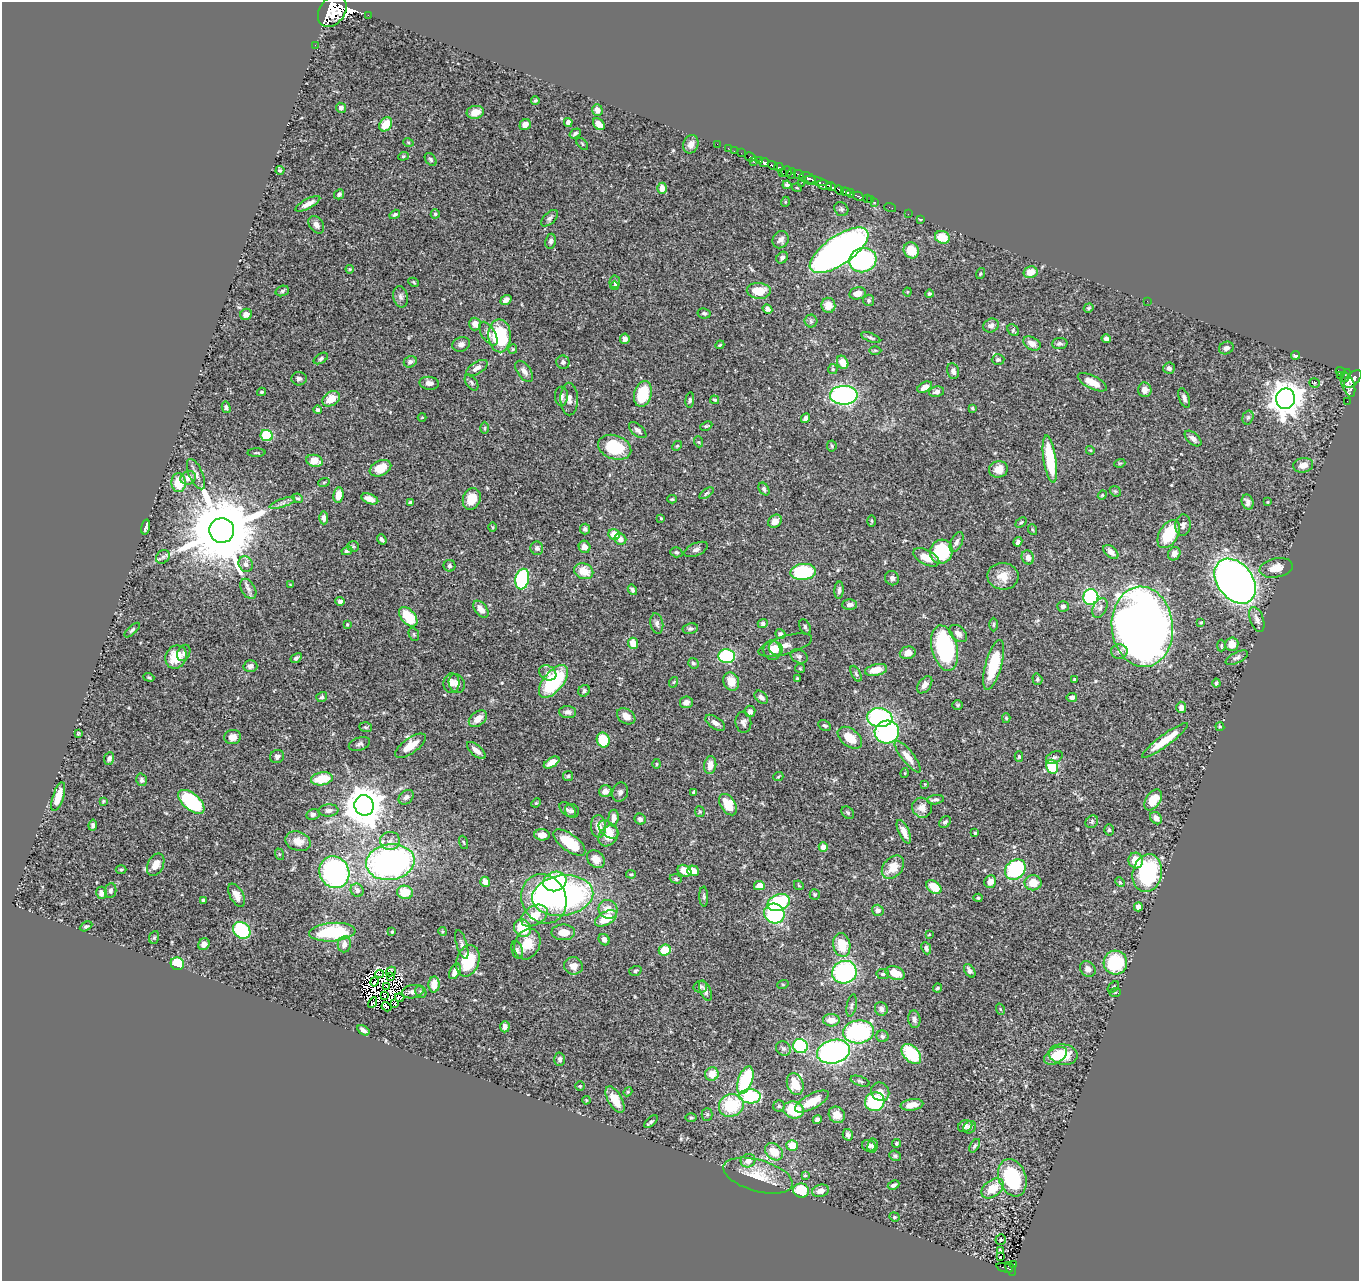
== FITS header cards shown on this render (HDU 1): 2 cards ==
NAXIS1  =                 1357
NAXIS2  =                 1279

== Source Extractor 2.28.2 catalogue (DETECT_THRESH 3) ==
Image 1357 x 1279 px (HDU 1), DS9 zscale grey, 1 PNG px = 1 image px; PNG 1361 x 1283 px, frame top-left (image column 1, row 1279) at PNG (2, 2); each listed source drawn as its Kron ellipse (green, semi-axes under 4 px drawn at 4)
Background 0.47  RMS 0.02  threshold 0.0598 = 3 sigma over >= 5 px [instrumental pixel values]
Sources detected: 535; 11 with non-positive FLUX_AUTO (blend fragments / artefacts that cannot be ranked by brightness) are neither listed nor drawn; of the other 524, the 500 brightest by FLUX_AUTO listed and drawn (24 fainter detections omitted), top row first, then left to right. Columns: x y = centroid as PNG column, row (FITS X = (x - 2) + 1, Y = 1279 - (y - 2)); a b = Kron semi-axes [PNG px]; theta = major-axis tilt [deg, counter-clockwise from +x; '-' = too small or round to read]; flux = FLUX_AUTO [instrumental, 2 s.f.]
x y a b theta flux
332 11 17 12 55 5400
368 15 2 2 - 20
315 45 2 2 - 4.4
535 101 4 3 - 1.8
341 108 5 5 - 4.8
597 110 6 5 - 8.3
475 112 8 6 10 17
568 122 4 4 - 6.5
386 124 7 5 55 21
599 124 7 5 -46 11
525 125 6 5 - 7.9
575 133 6 4 33 3.1
408 142 5 3 - 1.3
582 144 7 3 -45 1.3
691 144 9 7 68 8
717 144 2 2 - 5.7
728 148 2 2 - 6.2
734 151 2 2 - 7.9
741 153 2 2 - 8.8
403 156 5 4 - 1.7
750 157 5 3 - 19
431 159 7 5 -52 2.6
760 161 4 3 - 130
754 162 3 2 - 6.3
764 163 5 4 - 360
773 166 5 4 - 230
779 167 4 4 - 110
280 170 4 3 - 1.7
786 172 6 5 - 50
782 173 4 3 - 40
791 173 5 4 - 130
799 175 5 3 - 200
808 178 8 5 -24 310
816 181 11 3 -14 170
801 183 2 2 - 45
787 185 4 3 - 2.9
825 185 7 4 -11 600
831 187 5 3 - 210
662 188 5 5 - 10
797 188 5 3 - 1.2
839 190 5 3 - 230
846 192 5 3 - 200
850 193 4 3 - 120
339 194 5 4 - 3.1
858 196 6 3 -30 120
867 199 2 2 - 27
870 200 3 2 - 2.8
785 202 5 3 - 1.2
875 202 2 2 - 8.6
308 204 14 5 29 9.9
890 207 6 2 -18 6.8
841 209 7 6 - 3
395 214 6 4 32 2.2
435 214 4 4 - 1.7
908 214 2 2 - 3.3
549 218 10 5 44 3.9
920 219 4 2 - 1.2
316 225 9 7 -53 6.6
942 237 7 6 - 25
781 240 9 8 - 6.2
551 241 7 5 82 3.9
839 250 34 14 35 780
911 250 8 7 - 27
782 258 6 5 - 3.4
863 260 14 12 16 220
350 269 4 4 - 1.2
1030 272 7 6 - 16
980 273 6 3 71 1.6
414 282 5 4 - 1.6
615 282 6 5 - 3.9
615 286 4 2 - 2.1
282 291 7 5 19 2.5
759 291 12 8 -4 26
907 292 4 4 - 1.3
857 293 8 6 11 9.9
929 294 4 4 - 2.3
400 297 11 7 -78 5.2
506 300 6 4 38 4.3
869 300 5 5 - 2.5
1147 301 2 2 - 2.3
828 305 8 7 - 15
1089 308 5 4 - 1.8
767 309 5 4 - 4.4
704 313 6 5 - 2.8
246 314 6 5 - 8.1
811 321 6 6 - 2.9
475 324 6 6 - 9
991 325 8 7 - 4.2
1013 330 7 5 -46 2.1
488 334 13 7 -58 7.2
500 336 16 11 -87 90
871 338 10 4 -22 2.7
625 339 5 4 - 4.7
1106 339 4 4 - 5.3
1032 343 9 6 -28 9.1
461 344 9 7 18 5.6
1060 344 8 5 3 3.5
720 345 4 3 - 1.4
1226 348 7 6 - 4.3
513 349 5 4 - 1.5
875 350 6 4 1 1.3
1295 355 4 3 - 4.3
321 358 8 4 33 2.9
998 360 6 5 - 3.5
410 362 6 5 - 4.4
563 362 7 6 - 4.4
843 362 7 5 -63 14
477 368 12 6 32 7.5
1169 368 6 5 - 5
833 369 5 5 - 1.7
524 371 12 6 -53 7
953 371 8 6 -76 4.8
1340 371 5 3 - 83
1346 375 6 4 67 57
1340 376 2 2 - 4.2
299 379 7 6 - 3.1
1353 379 11 6 46 370
471 382 9 5 -55 2.9
1092 382 16 6 -26 19
429 383 10 6 -4 6.1
1314 383 5 4 - 1.8
1348 384 13 6 -69 310
925 387 8 4 29 10
1145 390 7 6 - 7.8
261 392 4 3 - 1.9
937 392 7 5 12 5.6
643 394 13 8 75 59
844 395 14 9 1 320
561 396 9 6 89 4.5
1184 398 10 5 -70 4.4
331 399 9 7 32 18
569 399 16 9 -89 9.2
1285 399 10 9 - 2400
690 400 8 4 84 2.1
715 400 4 3 - 1.8
1347 401 2 2 - 5.6
226 407 6 4 -77 2.7
972 408 3 3 - 1.3
318 410 4 4 - 2.7
422 417 4 4 - 1.3
1248 417 7 5 73 2.7
805 418 5 3 - 3.4
706 426 6 3 25 1.5
485 428 6 4 89 1.7
638 430 10 5 -41 4.8
267 435 6 5 - 57
1193 439 10 5 -42 5.3
699 442 5 3 - 1.4
677 446 5 4 - 1.5
832 446 5 5 - 1.9
615 447 17 12 -19 57
1090 450 4 3 - 1.2
256 453 9 3 0 1.8
1050 459 24 6 -81 63
315 461 8 6 -15 21
1120 463 5 3 - 1.3
1303 465 10 7 9 11
380 468 11 7 25 26
998 469 9 8 - 14
196 474 16 7 -66 8.2
188 478 8 6 25 11
324 482 6 3 20 1.4
179 483 9 7 -86 35
764 489 7 5 -55 3.4
1115 491 6 4 -43 1.9
706 493 8 4 35 2.3
338 495 8 5 82 12
1102 495 5 4 - 1.4
297 498 6 4 -28 2.1
370 499 9 5 -20 11
472 499 11 8 69 26
672 499 4 3 - 1.8
410 502 4 3 - 2
1248 502 8 5 -72 5.8
1268 502 4 3 - 1.2
282 503 13 4 20 5.1
324 518 6 4 -87 4
661 518 4 3 - 1.2
775 521 7 6 - 9.3
872 521 5 3 - 1.5
1021 522 6 4 40 1.9
1183 525 11 7 87 5
146 527 7 3 76 4.9
492 527 5 3 - 1.2
585 529 5 5 - 3.4
1033 530 5 3 - 1.4
222 531 12 12 - 18000
614 534 6 5 - 20
1169 534 15 9 59 54
382 539 5 3 - 3
620 539 6 5 - 8.4
957 542 11 5 65 4.9
1018 542 5 4 - 3.3
353 546 6 5 - 1.8
584 547 6 5 - 9.4
537 548 7 6 - 3.6
696 549 12 6 24 4.6
347 551 6 4 28 3.2
676 552 6 5 - 2.7
941 552 12 11 - 83
1111 552 9 5 -42 6.8
1174 554 7 6 - 7.6
163 557 7 6 - 3.9
926 557 14 7 -28 17
1028 557 7 6 - 6.7
246 564 8 7 - 6.5
450 566 6 6 - 2.7
1276 568 17 9 11 15
584 571 10 7 -21 21
803 572 13 8 5 100
1003 576 15 13 -3 20
892 578 7 6 - 3.9
522 579 10 7 78 140
1235 581 25 17 -52 910
290 585 3 3 - 1.1
248 589 11 6 -60 5.9
632 590 5 4 - 2.9
839 590 9 4 86 3.9
1091 597 8 7 - 130
340 601 5 4 - 4.8
850 605 7 5 1 4.5
1063 606 6 5 - 4.4
1100 608 10 6 65 6.1
481 609 10 6 -52 9.6
408 617 11 7 -50 53
1257 619 13 6 -70 7.1
657 623 10 6 -79 4.6
1201 623 4 3 - 1.5
763 624 5 4 - 4
993 624 7 3 90 1.6
347 625 3 2 - 1.2
805 627 8 5 -62 3.4
1142 627 40 30 -85 1500
690 629 8 5 10 3.2
132 630 10 4 43 2.7
958 633 10 7 -43 7.1
414 634 7 5 -68 2.4
780 634 5 5 - 3.3
633 643 5 5 - 16
1232 644 7 6 - 16
785 645 28 9 16 12
1221 646 6 4 -90 1.8
776 648 7 6 - 7.3
945 648 23 13 -76 150
772 650 10 8 -81 12
1119 651 8 7 - 5.6
184 653 8 6 65 3.9
908 653 8 6 15 9
727 656 8 7 - 120
799 656 9 6 -27 4.1
176 657 12 10 61 31
296 658 6 3 29 3.7
1237 658 12 5 26 3.9
693 663 5 5 - 2.8
994 665 26 8 74 59
250 666 7 6 - 4.6
800 668 5 4 - 1.5
876 670 11 5 12 18
548 673 9 7 -30 5.6
856 674 8 4 -63 2.5
149 677 6 4 -20 1.8
797 679 4 3 - 1.5
1037 679 6 5 - 2.5
1075 679 4 2 - 1.8
554 681 19 10 51 110
674 682 5 3 - 1.2
731 682 9 7 -71 18
451 683 10 8 86 7.6
457 683 10 8 -65 6.7
1216 683 4 3 - 2.3
925 685 9 6 53 6.9
584 691 6 5 - 2.7
322 697 6 5 - 2.4
761 697 8 5 -43 5.1
1072 697 5 4 - 4.7
686 702 6 6 - 7.8
958 705 5 4 - 1.7
1181 707 6 5 - 6.9
750 711 5 5 - 4.1
568 712 8 6 -4 4.6
626 716 10 7 -33 12
880 718 13 9 -6 180
1006 718 5 4 - 1.8
478 719 10 6 38 14
743 722 10 8 -84 5.3
715 723 11 6 -34 7.1
825 726 7 5 -29 2.6
366 727 6 4 -19 2.1
1220 727 4 3 - 1.5
887 732 12 11 - 210
78 733 3 3 - 1.2
233 737 8 7 - 10
850 738 14 8 -39 24
603 740 7 6 - 46
1165 740 28 5 36 35
359 744 11 6 18 4.7
411 746 18 7 35 21
476 750 11 5 -41 9.1
277 756 7 6 - 4
1019 756 5 4 - 1.7
908 757 19 6 -51 13
1054 757 9 5 28 3.6
109 758 6 5 - 4.5
552 763 8 4 32 13
656 764 5 3 - 1.3
710 765 9 6 82 12
1052 767 7 5 -67 67
905 773 5 3 - 1.1
568 776 5 5 - 1.9
778 777 5 3 - 1.3
322 779 11 6 8 37
141 780 6 5 - 3.1
925 784 4 4 - 1.1
605 791 6 6 - 6.7
620 792 10 7 70 5.1
694 792 3 3 - 1.6
58 797 15 5 72 23
406 797 8 6 43 5.1
936 800 8 4 8 4.1
1153 800 12 7 54 26
103 801 3 3 - 1.3
191 802 15 8 -40 120
536 803 5 4 - 1.6
364 805 10 9 - 3800
728 805 12 7 -57 30
922 808 10 9 - 10
328 810 10 6 3 5.2
568 810 9 6 -37 3.9
572 811 7 6 - 2.4
700 812 5 4 - 1.6
848 813 7 5 -44 2.4
313 814 6 5 - 3.9
613 818 8 5 84 8.4
1156 818 7 5 -46 8.1
640 819 6 5 - 5.2
945 822 7 5 41 3.3
1092 822 7 5 49 2.6
93 825 5 4 - 3.7
598 826 11 7 -87 11
608 829 11 7 -40 10
1109 830 5 5 - 2.1
904 832 13 5 -66 9.6
975 833 3 3 - 2.2
542 835 8 5 -3 13
608 836 11 9 50 17
298 841 13 9 -17 15
390 841 10 9 - 7.6
464 842 7 3 -71 1.4
569 843 19 8 -36 42
823 847 4 4 - 10
279 854 6 4 -72 1.6
596 859 10 8 -41 12
1136 861 8 7 - 24
390 862 24 18 8 400
156 865 12 7 63 14
893 867 13 9 49 21
121 869 5 3 - 1.7
1015 869 11 9 44 110
684 871 7 5 -28 18
693 871 6 5 - 19
334 872 16 14 -63 240
1147 873 19 14 78 130
631 874 5 4 - 1.8
676 879 6 4 -18 2.2
555 881 12 9 18 87
485 882 5 5 - 11
990 882 6 6 - 11
1120 882 5 4 - 1.7
1033 883 8 7 - 20
799 885 5 3 - 1.3
759 886 5 4 - 17
934 887 8 5 -36 27
357 890 7 6 - 6.1
110 891 7 5 83 3.5
405 892 8 7 - 26
101 893 6 5 - 7.4
815 894 5 5 - 1.9
237 895 12 6 -63 10
563 895 31 20 8 350
704 897 10 4 -88 2.4
978 898 4 4 - 2.1
544 899 25 22 -63 130
203 900 4 3 - 4.4
779 903 12 8 22 120
1138 907 4 4 - 6
608 909 10 9 - 15
878 910 6 5 - 4.7
774 914 10 9 - 110
534 916 14 9 31 22
606 918 12 6 29 30
86 926 6 4 28 1.9
522 928 9 8 - 43
242 930 9 7 -40 110
442 931 4 3 - 1.4
332 932 23 9 4 89
392 932 3 2 - 1.5
563 932 12 7 0 15
929 935 3 2 - 1.1
154 937 6 5 - 1.9
604 940 6 5 - 6.1
204 944 6 5 - 6
344 944 8 6 82 8.3
462 944 15 5 -74 5.4
527 944 16 12 64 25
842 945 12 8 -78 32
926 948 6 4 -67 3.8
517 950 9 5 -74 3.3
665 950 6 5 - 43
468 961 16 11 72 57
1115 963 12 12 - 73
177 964 7 6 - 46
573 966 9 8 - 12
1088 969 8 7 - 7.8
455 971 8 5 61 11
635 971 6 4 18 2.2
970 971 7 5 -55 5.1
391 972 5 3 - 1.4
844 972 12 11 - 180
895 973 10 6 -21 20
380 974 4 2 - 1.2
883 974 6 5 - 2.5
390 977 4 2 - 1.4
374 982 5 2 - 1.8
783 984 6 3 18 1.4
434 985 8 5 87 15
387 986 4 3 - 1.5
700 987 7 6 - 3
1113 987 6 4 43 2.1
937 988 5 3 - 1.7
705 991 11 5 -67 5.2
413 992 11 6 9 6.4
421 992 6 5 - 2.3
1115 993 5 4 - 1.7
385 995 4 3 - 1.3
400 997 5 3 - 4
373 1003 5 2 - 1.7
395 1004 3 2 - 1.2
852 1006 11 5 79 3.1
386 1007 5 3 - 1.7
881 1009 7 6 - 5
1000 1009 6 3 -71 1.2
914 1019 9 6 -83 4.6
831 1020 8 6 -3 14
505 1027 5 4 - 4.1
363 1030 7 4 -34 4.6
858 1032 15 11 6 150
882 1036 6 6 - 3.3
800 1046 7 7 - 81
783 1048 8 7 - 3.6
833 1052 17 11 14 290
911 1054 12 7 -47 68
1063 1054 14 10 -10 37
1056 1056 12 7 30 21
560 1059 7 5 88 3.7
712 1074 7 6 - 16
745 1080 14 7 69 85
860 1081 10 4 -18 2.6
795 1084 11 8 -70 30
580 1086 5 5 - 1.8
628 1092 4 4 - 1.6
880 1092 10 8 -51 9.1
750 1096 11 7 -2 83
586 1100 4 3 - 1.2
615 1100 14 7 -60 20
812 1101 19 7 28 22
875 1102 10 9 - 82
731 1105 13 11 25 65
912 1105 11 5 8 14
779 1106 5 5 - 2.4
794 1110 10 8 -15 55
707 1114 6 5 - 2.5
837 1115 9 7 -44 14
691 1118 6 3 0 1.5
817 1120 5 4 - 5.4
651 1122 8 4 42 2.8
965 1126 7 5 26 3.9
970 1127 7 5 41 3.7
848 1135 6 5 - 4
897 1143 4 4 - 2.1
792 1145 6 5 - 20
869 1146 7 6 - 4.4
872 1146 7 5 85 3
975 1146 7 4 58 2.5
774 1152 10 7 -40 26
895 1156 6 5 - 2.6
748 1161 7 6 - 9.7
805 1175 3 3 - 1.5
758 1176 36 15 -16 37
1012 1178 19 13 -71 97
894 1185 6 4 26 3.8
992 1188 12 8 38 25
801 1190 8 7 - 51
821 1191 8 6 13 8.4
894 1217 5 4 - 1.7
1001 1240 5 5 - 2.2
1001 1250 4 3 - 2.9
1000 1256 3 2 - 1.8
1014 1264 3 3 - 17
1005 1268 8 2 -18 59
1011 1269 7 4 -63 65
At the frame edge (FLAGS 8, measured only in part): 1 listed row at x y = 332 11
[24 fainter detections neither listed nor drawn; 11 non-positive-flux detections neither listed nor drawn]